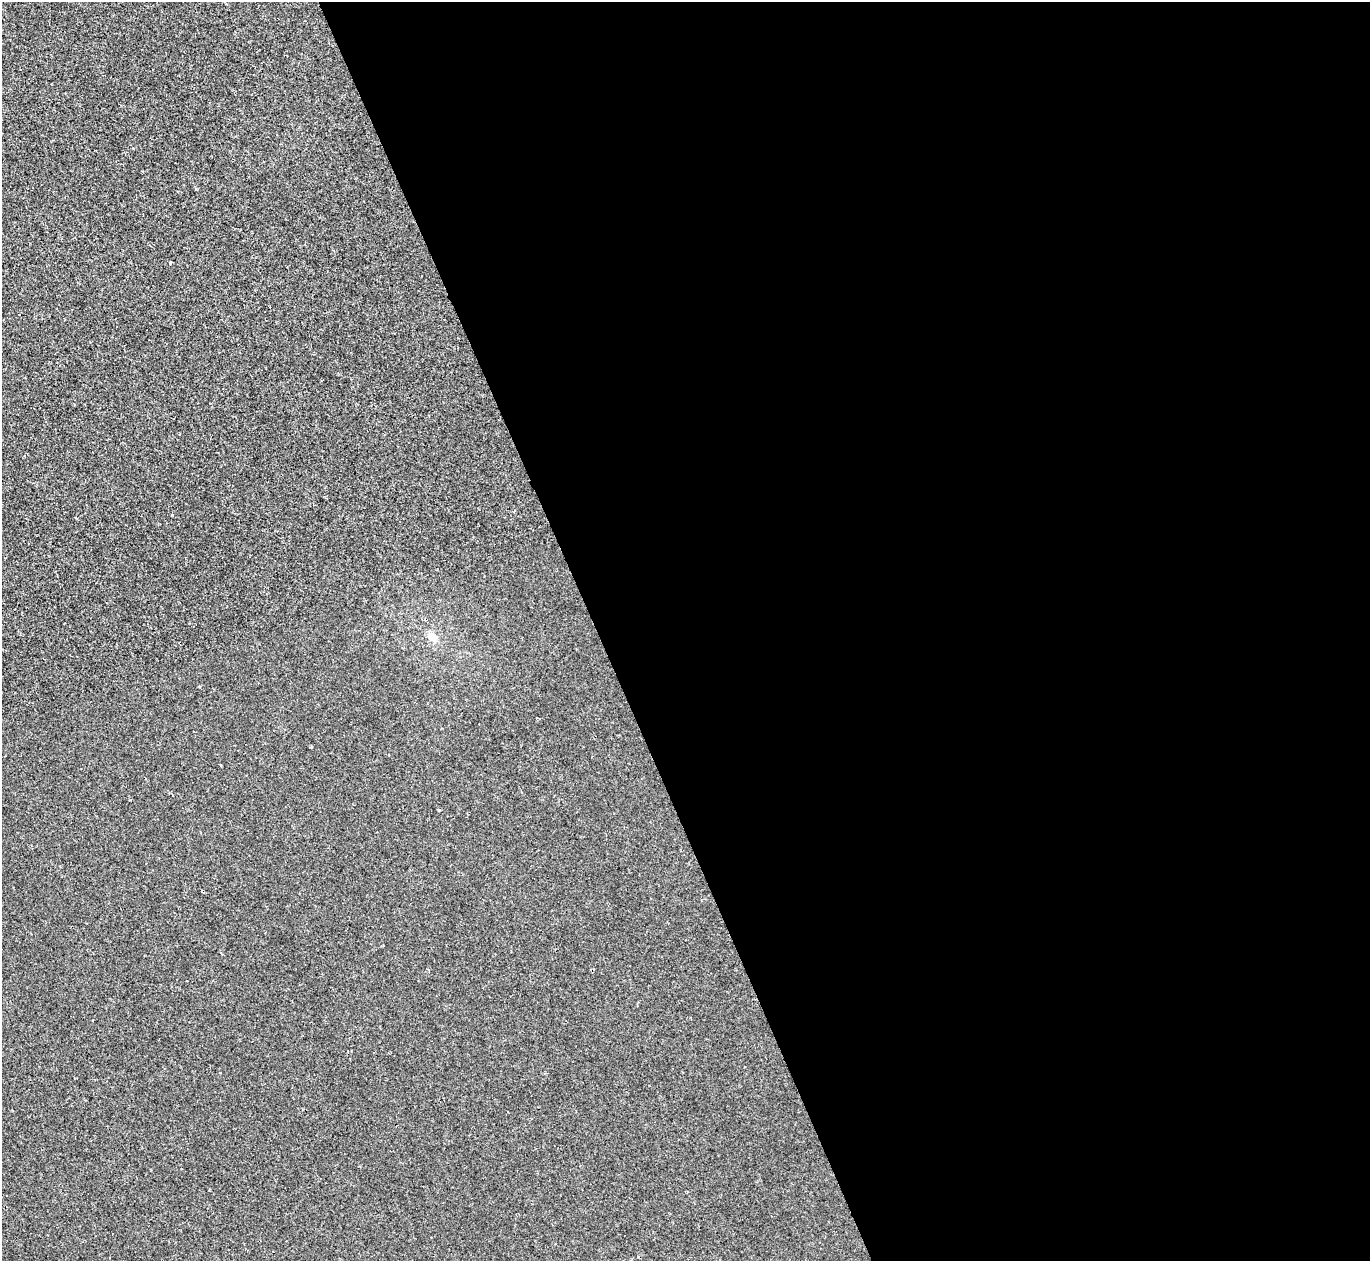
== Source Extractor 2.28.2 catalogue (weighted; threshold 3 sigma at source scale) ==
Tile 8 of 4 x 4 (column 4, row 2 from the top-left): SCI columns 4104-5471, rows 2665-3923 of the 5471 x 5459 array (HDU 1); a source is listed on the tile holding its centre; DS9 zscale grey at full resolution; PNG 1372 x 1263 px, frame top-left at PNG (2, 2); no overlay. Shown black and unused: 57% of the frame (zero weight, under 2 of 3 exposures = <1% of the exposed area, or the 3 px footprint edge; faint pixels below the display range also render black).
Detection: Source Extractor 2.28.2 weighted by HDU 2 'WHT'; one run over the whole footprint, this tile lists its part. Background -4.43e-06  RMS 0.0032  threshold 0.0146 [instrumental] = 3 sigma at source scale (4.5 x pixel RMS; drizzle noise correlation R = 1.50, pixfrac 1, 0.05/0.05 arcsec/px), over >= 5 px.
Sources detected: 4; all 4 listed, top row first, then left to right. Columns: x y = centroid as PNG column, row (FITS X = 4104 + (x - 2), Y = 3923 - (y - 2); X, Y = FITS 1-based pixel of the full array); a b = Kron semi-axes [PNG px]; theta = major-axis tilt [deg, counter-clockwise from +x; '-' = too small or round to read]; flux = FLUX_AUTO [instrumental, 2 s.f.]
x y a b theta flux
170 262 4 3 - 0.38
432 636 14 10 -43 2.6
220 765 3 2 - 0.28
439 810 4 3 - 0.27